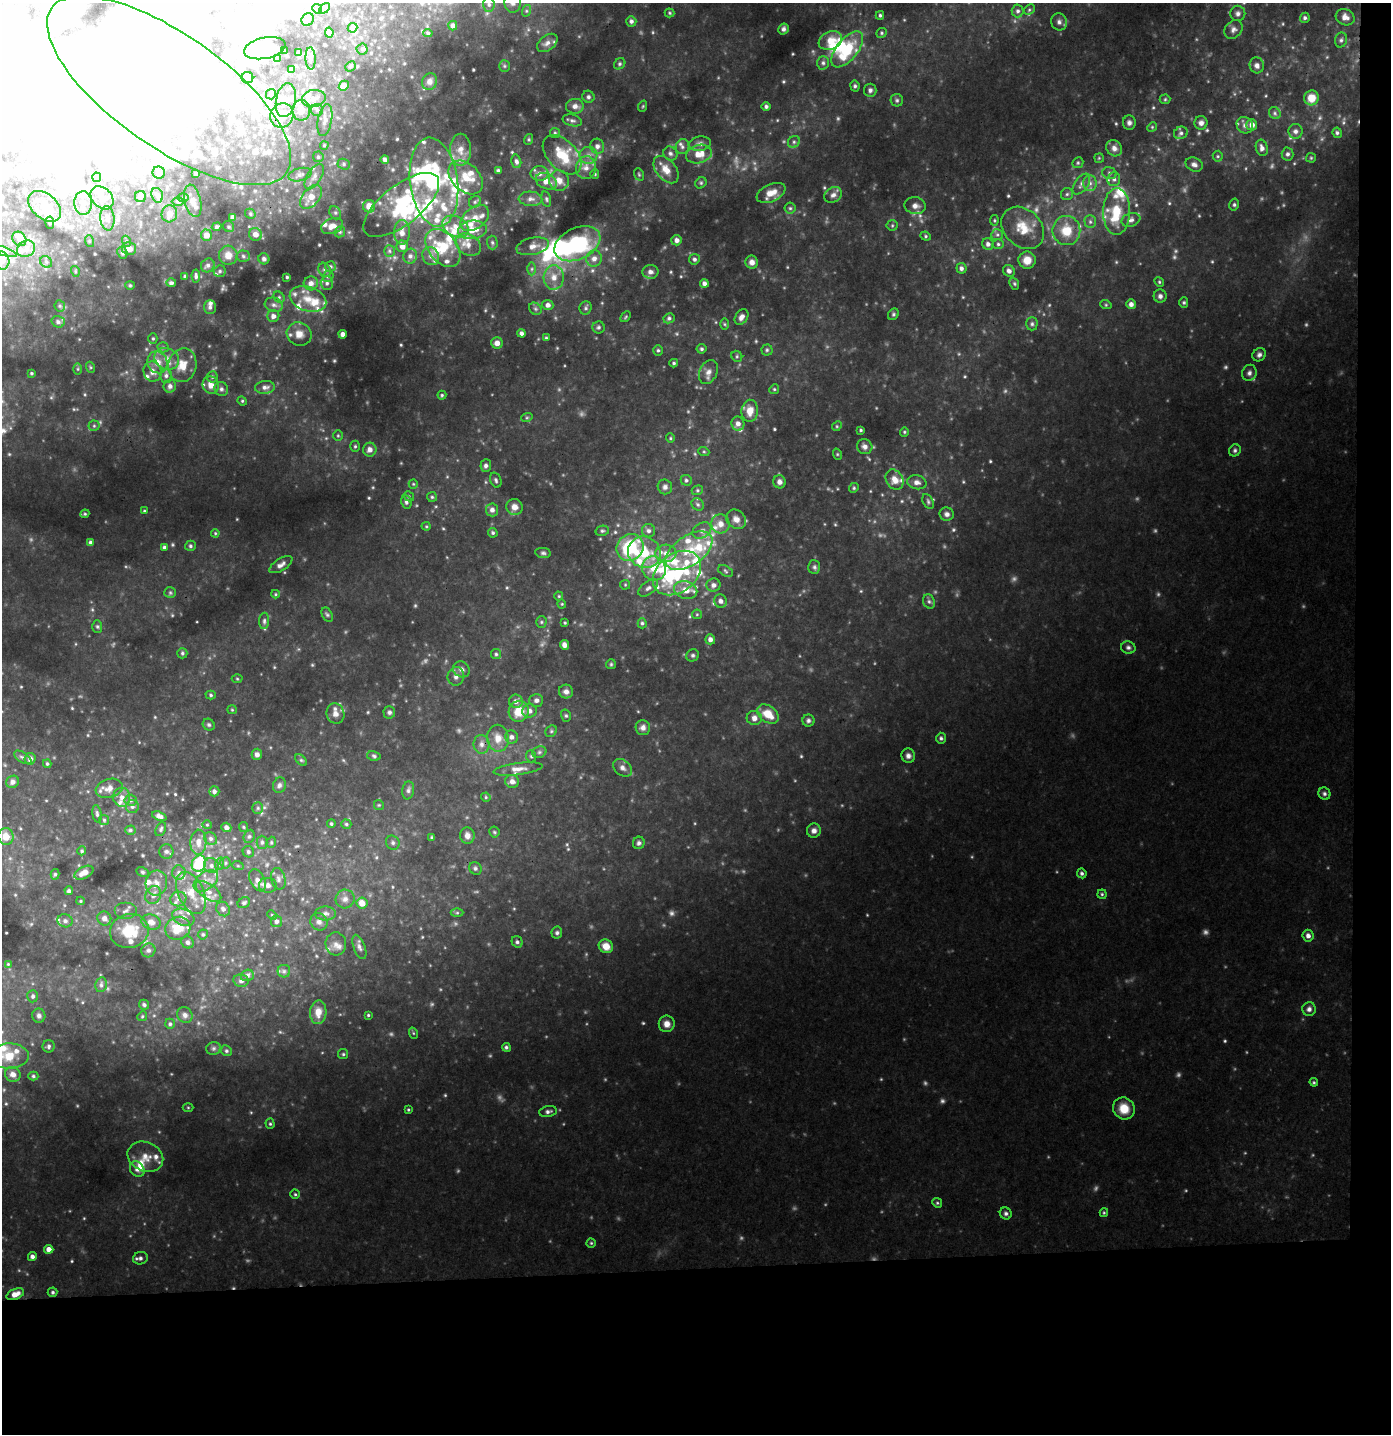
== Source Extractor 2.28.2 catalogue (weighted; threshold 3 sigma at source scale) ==
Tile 9 of 3 x 3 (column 3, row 3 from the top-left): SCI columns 2780-4168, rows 102-1533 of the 4181 x 4496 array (HDU 1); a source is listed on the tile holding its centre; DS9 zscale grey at full resolution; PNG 1393 x 1436 px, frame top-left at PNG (2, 3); each listed source drawn as its Kron ellipse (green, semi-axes under 4 px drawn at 4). Shown black and unused: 14% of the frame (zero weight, under 3 of 4 exposures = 5% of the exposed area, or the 3 px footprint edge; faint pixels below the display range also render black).
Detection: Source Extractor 2.28.2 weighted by HDU 2 'WHT'; one run over the whole footprint, this tile lists its part. Background 0.101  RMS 0.011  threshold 0.0483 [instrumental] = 3 sigma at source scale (4.5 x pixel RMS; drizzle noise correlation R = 1.50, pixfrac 1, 0.0396/0.0396 arcsec/px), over >= 5 px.
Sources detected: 766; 24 too faint to see at this stretch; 111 inside a brighter object's white glare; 1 long thin detection or spike segment (spike, bleed or trail) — neither listed nor drawn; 87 inside a brighter listed object's ellipse — not listed separately; of the other 543, all 500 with FLUX_AUTO >= 1.12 (the completeness limit of this list) listed and drawn (43 fainter detections not listed), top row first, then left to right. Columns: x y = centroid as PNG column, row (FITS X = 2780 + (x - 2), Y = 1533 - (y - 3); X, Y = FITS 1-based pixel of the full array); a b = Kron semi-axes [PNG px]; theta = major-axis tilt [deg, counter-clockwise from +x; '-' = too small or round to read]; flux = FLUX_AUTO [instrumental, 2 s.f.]
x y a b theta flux
513 3 10 8 -87 5.4
489 4 7 5 -88 3.1
324 8 6 4 49 4.1
317 9 5 4 - 1.4
1029 10 6 4 45 2.1
526 11 6 4 72 1.5
1018 11 6 6 - 3.5
670 13 5 4 - 1.4
1238 13 7 7 - 3.7
880 15 4 3 - 1.9
1345 17 9 8 - 7.6
1305 18 5 5 - 2.4
308 19 6 6 - 2.4
631 21 5 5 - 3.1
1059 22 8 8 - 4.1
453 26 5 4 - 4.4
353 28 5 4 - 4.3
783 29 6 5 - 2.9
1233 29 10 8 47 4.7
329 33 5 4 - 2.5
428 33 5 4 - 1.7
882 33 6 4 22 1.7
830 40 12 9 22 13
1341 40 7 6 - 2.6
547 43 11 7 38 5.3
265 48 21 10 12 48
362 49 5 5 - 1.7
847 49 21 10 51 41
284 51 3 2 - 1.1
299 53 4 4 - 4.4
277 58 4 3 - 2.3
310 58 11 5 -88 3.4
823 63 7 5 -88 2.6
620 64 6 5 - 1.9
1257 65 8 7 - 4.8
350 66 5 4 - 1.7
504 66 6 5 - 1.7
291 69 4 3 - 2
247 78 6 6 - 2.2
430 82 8 7 - 4.9
344 86 5 4 - 7.9
855 86 5 4 - 2.1
870 90 6 6 - 3.3
169 91 143 56 -35 1400
271 94 5 5 - 1.7
588 97 6 6 - 2.7
1311 98 7 7 - 16
314 99 12 8 12 8.6
1165 99 5 5 - 1.4
286 100 17 10 79 12
897 100 6 6 - 2.2
575 106 9 7 6 5.7
643 106 6 3 71 1.2
766 106 4 4 - 2.8
301 110 10 9 - 8.9
317 110 6 6 - 2.6
1275 113 6 5 - 2.3
282 115 12 11 - 17
325 120 16 7 80 6.4
572 120 10 5 -14 3.4
1129 123 7 6 - 3.4
1201 123 7 6 - 4.5
1245 125 8 8 - 4.6
1252 125 5 5 - 7.3
1152 127 5 4 - 1.4
1295 131 7 7 - 4
555 133 5 5 - 1.7
1181 133 7 6 - 3.2
1337 133 5 4 - 2.3
529 139 5 3 - 1.3
794 142 6 5 - 2.4
700 144 11 7 10 5.4
324 145 4 3 - 1.3
597 146 7 7 - 5.4
682 147 7 6 - 3.2
1114 148 8 7 - 5.9
1262 148 8 6 -75 5.3
461 150 16 10 90 12
670 154 7 6 - 3.4
699 154 13 9 16 15
1287 154 6 6 - 3
562 155 23 14 -46 36
588 155 9 8 - 6.3
1218 156 5 5 - 1.8
318 157 5 5 - 2
1099 158 5 5 - 1.3
1311 158 5 4 - 1.3
385 159 4 4 - 3.2
516 161 7 5 -76 3
1078 163 6 5 - 1.7
344 164 6 5 - 2.1
1194 164 9 6 -24 4.3
586 168 11 10 - 8.8
666 170 16 10 -50 14
498 171 4 3 - 2.5
159 173 6 6 - 2.2
1109 173 7 5 -17 2.7
196 174 4 3 - 2.1
540 174 9 7 -1 6.2
595 174 4 4 - 1.1
639 174 6 4 -69 1.5
300 175 12 6 15 4.4
314 176 14 7 58 6.4
97 177 4 4 - 2.9
466 178 20 13 -44 22
1114 179 7 6 - 3.2
559 180 10 10 - 10
546 181 11 7 -24 11
434 182 45 24 -82 130
701 183 6 5 - 1.8
1090 183 8 6 -89 4.4
1081 184 12 6 55 5.5
771 193 15 8 24 13
1067 194 6 6 - 2.2
157 195 7 5 -71 2.7
833 195 9 7 37 4.5
140 197 5 5 - 2.5
311 197 14 8 50 15
102 198 13 9 -46 9.3
183 198 6 4 0 1.6
530 199 12 7 -3 5.2
546 199 8 4 -77 1.9
193 201 16 8 -78 6.9
178 202 6 4 -1 1.7
475 202 6 5 - 2.5
83 203 12 8 -90 9.3
401 205 45 19 38 63
1234 205 6 4 77 1.9
45 206 19 12 -41 16
369 206 6 6 - 12
915 206 10 8 -10 6.5
790 208 5 5 - 2
1117 211 23 13 89 30
335 213 7 5 -68 2.5
169 214 8 7 - 6.5
250 214 5 5 - 1.6
233 217 4 4 - 4.2
107 218 12 7 -85 5.9
475 218 16 10 39 14
994 220 5 4 - 1.3
1131 220 10 6 19 4.2
1090 222 6 5 - 2.5
50 223 6 4 -84 1.4
892 225 5 5 - 1.7
332 226 11 7 18 8.9
455 226 14 10 -28 14
216 227 5 4 - 1.9
229 227 6 5 - 1.9
1023 228 24 18 -43 25
473 230 14 9 7 16
1066 231 14 14 - 24
340 232 6 5 - 1.7
402 232 12 8 -90 8.8
255 234 6 6 - 7.6
206 235 5 5 - 8.9
997 235 6 5 - 2.3
926 236 5 4 - 1.5
19 239 8 6 -52 3.3
677 240 5 5 - 5.1
89 241 6 4 -72 1.2
126 241 5 3 - 1.3
492 242 7 5 -88 2.1
577 244 24 15 25 130
988 244 6 5 - 4.3
998 244 5 5 - 2
468 245 13 10 -33 9
402 246 6 5 - 7
533 246 17 8 12 9.4
443 248 22 14 -52 31
26 249 9 8 - 6.6
129 249 7 6 - 7.1
2 251 16 3 -18 2.8
389 251 6 5 - 2.3
122 253 6 5 - 2.2
228 255 9 9 - 10
243 256 6 5 - 2.7
410 256 7 7 - 4.1
431 256 9 8 - 6
594 258 8 7 - 6.5
264 259 6 5 - 3.9
694 259 5 5 - 2.9
1027 260 8 8 - 12
2 261 9 7 -80 5
46 262 6 5 - 2.2
752 262 6 6 - 5.7
208 265 7 6 - 3.4
330 266 5 5 - 1.8
961 268 5 5 - 3.6
532 269 6 4 89 2
325 270 7 6 - 2.9
75 271 5 3 - 1.1
220 271 6 5 - 2.1
1009 271 6 5 - 4.6
650 272 8 7 - 5.5
185 276 3 3 - 1.7
196 276 6 4 -86 2.8
328 276 5 5 - 2.4
287 277 3 3 - 1.6
554 277 12 10 86 12
1159 282 5 4 - 1.5
171 283 5 4 - 2.7
311 283 7 7 - 6.4
327 283 7 6 - 3.2
704 283 4 4 - 4.2
1014 284 6 4 -68 1.7
130 285 4 4 - 1.2
1160 296 6 6 - 3.7
279 297 6 5 - 1.8
308 299 19 12 -18 18
1184 302 5 4 - 1.6
1131 304 5 5 - 4.8
274 305 9 7 -17 4.4
548 305 5 5 - 5.1
1106 305 6 3 -18 1.3
60 306 6 5 - 1.8
210 307 7 6 - 3.5
586 308 7 6 - 2.5
535 309 7 5 -46 2.3
893 314 6 5 - 1.8
273 316 6 6 - 5.4
626 317 6 3 47 1.2
742 317 8 6 56 4.9
669 318 6 5 - 2.5
58 322 7 6 - 3.4
724 324 6 4 -88 1.3
1032 324 6 5 - 2.4
598 327 6 6 - 2.3
521 333 4 4 - 3.8
299 334 13 11 -28 11
343 334 4 4 - 5.4
546 338 4 3 - 1.3
153 339 5 4 - 1.7
497 343 6 5 - 6.1
163 347 5 5 - 1.8
702 349 5 5 - 1.9
658 350 5 4 - 1.8
767 350 5 5 - 1.9
1259 355 7 6 - 3.2
737 356 6 5 - 1.7
167 359 13 10 -29 10
157 362 11 10 - 11
674 363 4 3 - 1.6
182 365 17 14 77 17
90 367 5 3 - 1.2
78 369 6 4 90 1.3
152 372 10 9 - 6.9
708 372 12 8 65 6.7
31 373 3 3 - 1.5
1249 373 8 7 - 3.8
166 376 7 5 90 3.1
212 377 5 5 - 2
211 385 9 8 - 9.3
170 386 6 6 - 4.6
265 387 10 6 6 4.9
221 389 7 6 - 3.2
774 389 5 4 - 1.5
442 395 4 4 - 1.5
242 401 5 4 - 1.4
750 411 11 8 83 12
527 417 6 3 19 1.3
738 424 7 6 - 5.8
94 426 5 5 - 1.8
837 426 5 4 - 1.3
861 430 4 3 - 1.5
904 432 4 4 - 1.3
338 436 5 5 - 1.6
670 438 4 4 - 1.2
355 446 5 5 - 1.7
865 447 8 7 - 4.2
370 450 7 6 - 5.6
1235 450 6 5 - 2.3
704 452 5 3 - 1.2
837 454 6 3 -72 1.2
486 466 6 5 - 3.6
496 480 8 5 -72 2.3
686 480 6 5 - 2.3
895 480 11 8 -61 9.6
779 482 6 6 - 4.9
917 482 10 7 -13 5.1
413 484 5 4 - 1.2
665 487 7 7 - 3.7
854 488 5 4 - 1.6
697 490 6 4 21 1.7
409 496 5 4 - 1.5
432 497 5 5 - 1.7
406 502 7 5 -78 2.8
928 502 8 5 -64 2.2
698 504 7 5 -45 2.3
514 507 8 8 - 7.7
492 510 6 6 - 5.1
144 511 4 4 - 1.3
85 514 4 4 - 1.3
947 514 7 6 - 4.1
736 519 10 9 - 7.4
720 524 9 9 - 8.2
426 526 4 4 - 1.2
702 530 10 7 32 4.6
602 531 7 5 12 1.9
648 531 6 6 - 3.8
215 533 4 4 - 1.2
493 533 5 4 - 1.9
90 542 4 4 - 2.5
190 546 5 5 - 1.9
164 547 4 3 - 2.5
630 547 14 13 - 77
689 551 27 15 34 37
644 552 16 15 - 38
543 553 8 5 -8 2.2
666 553 10 8 4 8.4
281 565 13 6 32 4.8
814 567 7 6 - 2.5
654 568 12 11 - 22
725 571 8 5 -30 2.1
677 573 27 19 38 60
625 585 5 4 - 1.3
713 585 7 6 - 4.7
648 588 11 6 39 4.3
686 590 12 8 -15 13
170 593 6 5 - 1.8
276 594 4 4 - 1.2
559 596 4 4 - 1.1
720 601 7 6 - 4.8
929 601 7 5 -68 2.8
562 604 4 4 - 1.1
697 614 5 5 - 1.3
327 615 7 5 -62 2
264 621 8 5 89 2.5
541 622 5 5 - 1.8
565 623 4 3 - 1.2
642 623 5 4 - 2
97 627 6 5 - 1.7
710 639 5 5 - 5.3
564 645 5 4 - 4.8
1128 648 7 6 - 2.9
182 653 5 5 - 1.8
496 654 5 5 - 1.8
693 655 6 6 - 2.4
611 664 5 5 - 1.4
461 669 9 7 -37 4.5
456 676 9 8 - 4.4
237 679 5 3 - 1.1
566 692 7 7 - 4.7
211 695 5 4 - 1.7
536 700 7 6 - 3.6
516 701 7 6 - 5.4
232 710 5 4 - 1.2
519 711 10 10 - 20
529 711 7 6 - 5.4
389 712 6 6 - 2.7
335 714 10 9 - 7.3
768 714 12 8 -36 17
566 716 6 5 - 1.7
754 718 7 7 - 5.6
808 720 6 6 - 2.6
209 725 6 5 - 2.2
643 728 7 7 - 5
551 731 6 5 - 1.9
512 737 6 6 - 4.7
498 738 13 11 -81 13
941 738 5 4 - 2
481 744 9 8 - 5.6
539 752 7 5 21 2.5
257 754 5 5 - 4.4
374 756 7 4 -12 1.9
531 756 6 5 - 2
908 756 7 6 - 4.1
23 757 10 5 -33 3.1
30 759 6 5 - 4.3
301 760 7 4 -44 1.7
47 764 4 4 - 1.7
623 768 10 7 -39 5.1
518 769 24 6 7 9
512 781 7 6 - 5.5
12 782 7 6 - 3.8
279 785 8 6 73 3.1
109 788 14 9 16 9.5
408 790 9 6 80 3.2
214 791 5 5 - 3.6
1324 794 6 5 - 2.5
122 797 9 8 - 8.2
486 797 5 4 - 1.3
131 800 6 5 - 2.4
379 805 5 5 - 1.3
132 807 6 6 - 2.8
258 808 6 5 - 2
97 814 9 4 -81 2.5
159 816 7 4 -21 3.6
104 820 5 5 - 1.5
331 824 4 4 - 1.6
346 824 5 4 - 1.8
207 825 4 4 - 1.2
226 827 5 4 - 4.6
243 827 5 4 - 1.3
161 829 7 5 64 2.2
130 830 5 4 - 1.8
814 831 7 7 - 4.8
494 832 5 5 - 1.5
467 835 8 7 - 6.5
249 836 7 5 67 2.3
6 837 8 7 - 10
432 838 4 4 - 1.8
211 839 7 5 -45 2.9
198 842 12 8 88 9.1
262 842 6 5 - 2.4
271 842 6 4 71 1.4
393 843 7 6 - 2.9
639 843 6 6 - 2.9
82 851 4 4 - 1.6
166 851 7 7 - 3
248 852 6 5 - 2.7
199 863 8 7 - 47
225 863 5 5 - 1.9
219 864 6 4 72 1.8
211 866 8 7 - 4.9
238 866 6 4 -19 1.3
475 868 6 6 - 2.4
142 872 6 4 -27 1.7
179 872 7 7 - 3.8
84 873 10 6 27 8.9
1082 873 5 4 - 2.3
55 874 5 4 - 2
278 879 11 7 -76 4.4
257 880 12 7 -64 7.1
206 881 14 8 37 8.7
156 883 12 10 78 9.2
268 885 9 7 -4 5.6
69 891 4 4 - 2.9
208 891 15 7 -36 8.9
191 893 22 12 -66 22
1102 894 4 4 - 1.5
153 895 9 7 63 6.3
178 899 8 7 - 4.4
345 899 9 9 - 5.8
81 901 4 4 - 1.3
244 903 6 5 - 2.2
362 903 5 5 - 12
223 909 7 6 - 4.2
126 911 11 8 0 5.1
325 913 10 7 0 4.5
457 913 6 4 0 1.7
272 915 5 4 - 1.2
183 917 11 8 -23 7.1
104 918 7 6 - 5.3
65 921 7 6 - 4.1
276 921 6 5 - 3.5
151 922 10 7 -17 7.6
319 922 9 8 - 5
178 928 13 11 24 25
129 931 19 17 14 38
557 933 6 5 - 2.3
203 934 5 4 - 1.8
1308 936 6 5 - 4.8
188 942 6 6 - 2.8
517 942 6 5 - 2.2
336 944 11 10 - 6.2
606 946 7 6 - 12
359 947 13 6 -69 4.1
148 950 7 6 - 3.3
8 964 4 4 - 1.1
284 971 6 6 - 2.4
247 975 7 5 20 3.4
241 981 7 6 - 2.7
101 985 7 5 77 2.9
33 996 6 5 - 2.6
144 1005 5 4 - 2.1
1309 1009 7 7 - 4.3
318 1012 12 8 86 13
185 1015 8 7 - 3.9
368 1015 3 3 - 1.3
39 1016 7 6 - 3.4
142 1016 5 4 - 1.3
170 1024 5 4 - 2.1
667 1024 8 8 - 7.6
413 1033 6 3 -71 1.1
49 1046 6 6 - 2.6
506 1047 4 4 - 2.2
213 1048 7 6 - 2.3
226 1051 6 5 - 1.8
343 1054 5 5 - 1.6
9 1056 19 12 1 23
13 1074 8 7 - 5.9
33 1076 5 4 - 1.7
1314 1082 4 4 - 1.3
188 1107 5 3 - 1.1
1124 1109 11 10 - 17
408 1110 4 3 - 1.2
548 1112 9 5 11 3.4
270 1124 5 4 - 1.6
145 1157 18 14 -23 15
137 1169 8 6 -51 4.7
295 1194 4 4 - 1.5
937 1203 5 4 - 1.5
1006 1213 6 5 - 2.6
1104 1213 4 4 - 1.1
591 1243 4 4 - 1.3
49 1249 4 4 - 7.1
32 1257 4 4 - 4
140 1258 7 6 - 3.8
53 1292 5 4 - 2.1
15 1294 9 5 23 10
Overlapping masked pixels (flux is a lower limit): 1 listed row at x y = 169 91
Isophote crosses this tile's border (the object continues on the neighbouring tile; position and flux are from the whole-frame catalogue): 5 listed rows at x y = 513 3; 169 91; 2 251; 2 261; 9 1056